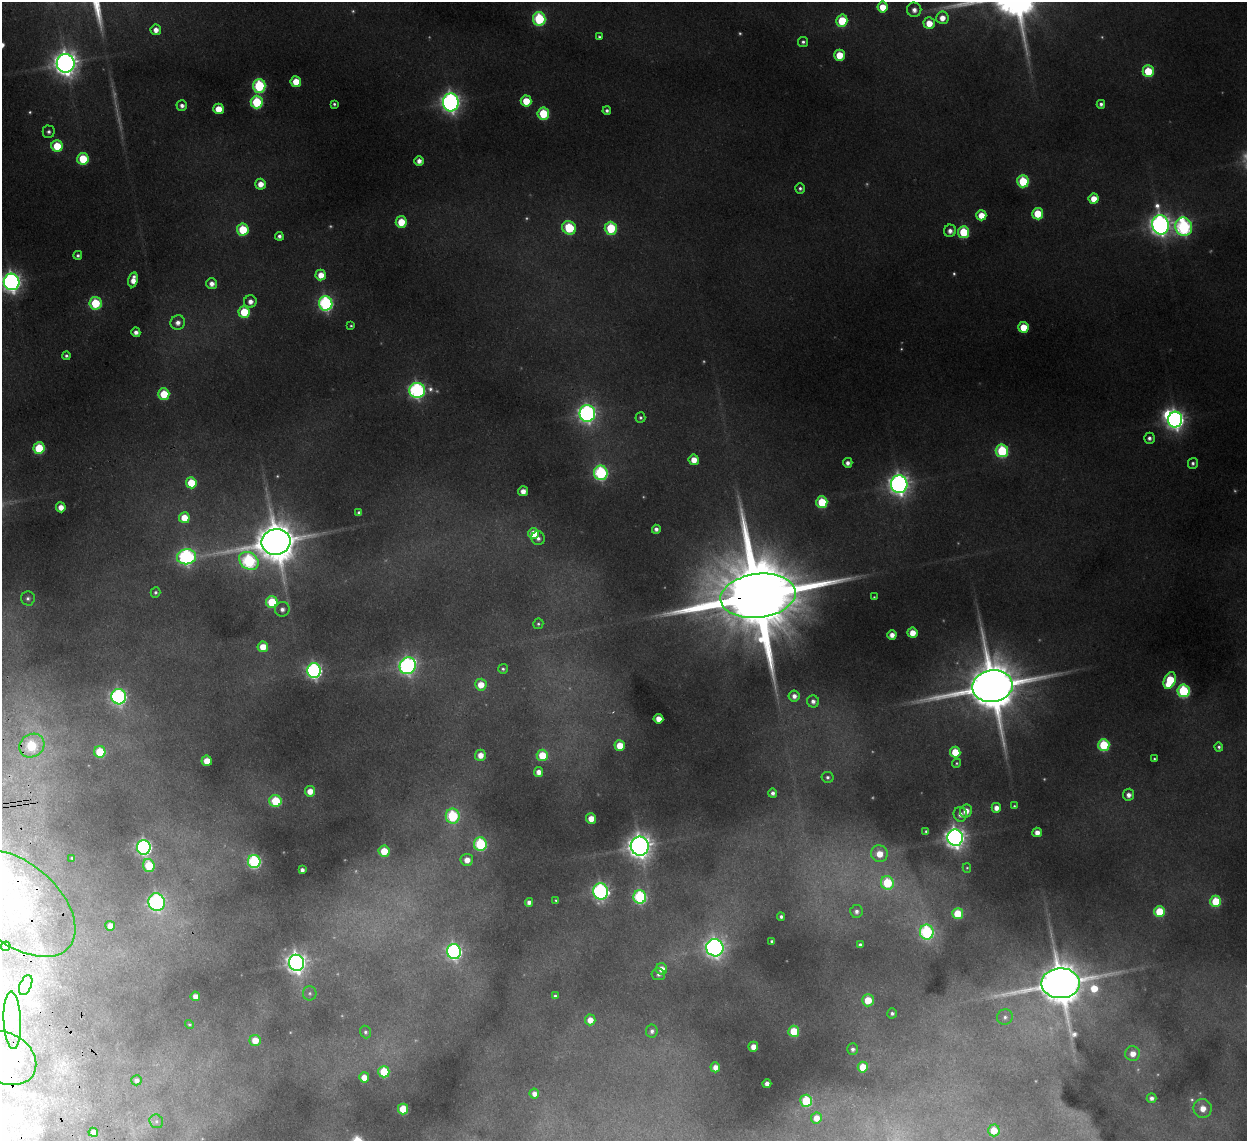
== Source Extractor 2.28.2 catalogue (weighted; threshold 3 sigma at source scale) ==
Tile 7 of 4 x 4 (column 3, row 2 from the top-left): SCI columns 2542-3786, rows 2434-3572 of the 5082 x 4980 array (HDU 1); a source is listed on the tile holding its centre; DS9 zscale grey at full resolution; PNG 1249 x 1143 px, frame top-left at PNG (2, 2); each listed source drawn as its Kron ellipse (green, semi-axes under 4 px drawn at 4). Shown black and unused: <1% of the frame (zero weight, under 2 of 3 exposures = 3% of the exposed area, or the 3 px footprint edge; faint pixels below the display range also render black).
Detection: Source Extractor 2.28.2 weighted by HDU 2 'WHT'; one run over the whole footprint, this tile lists its part. Background 0.189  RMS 0.016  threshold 0.0721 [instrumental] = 3 sigma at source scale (4.5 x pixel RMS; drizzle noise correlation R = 1.50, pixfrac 1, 0.05/0.05 arcsec/px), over >= 5 px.
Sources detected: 234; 35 too faint to see at this stretch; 3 inside a brighter object's white glare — neither listed nor drawn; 1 inside a brighter listed object's ellipse — not listed separately; the other 195 listed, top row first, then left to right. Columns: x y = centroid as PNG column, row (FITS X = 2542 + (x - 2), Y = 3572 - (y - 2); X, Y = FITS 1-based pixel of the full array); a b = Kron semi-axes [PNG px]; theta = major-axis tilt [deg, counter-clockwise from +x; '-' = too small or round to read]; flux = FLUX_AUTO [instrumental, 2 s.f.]
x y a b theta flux
883 7 5 5 - 40
914 10 7 7 - 14
942 18 6 6 - 24
539 19 6 6 - 220
842 21 6 5 - 78
929 23 6 5 - 37
156 30 5 5 - 16
599 37 3 3 - 3.2
803 42 5 5 - 5.4
839 55 5 5 - 58
66 63 9 9 - 2300
1148 71 6 5 - 91
296 82 5 5 - 44
259 86 7 6 - 220
526 101 5 5 - 51
257 102 6 6 - 160
451 102 9 8 - 1200
334 104 4 3 - 3.7
1101 104 4 4 - 6.6
182 106 5 5 - 9.2
218 109 5 5 - 35
607 111 4 4 - 6.3
543 114 6 6 - 120
49 132 6 6 - 6.7
57 146 5 5 - 71
83 159 6 5 - 96
419 161 5 5 - 12
1023 181 6 5 - 130
260 184 5 5 - 23
800 188 5 4 - 5.1
1094 199 5 5 - 33
1038 214 5 5 - 76
981 215 5 5 - 34
401 222 6 5 - 47
1160 225 10 8 -79 1500
1184 227 9 8 - 480
569 228 7 6 - 120
611 228 6 6 - 140
243 230 6 5 - 100
950 231 6 6 - 13
964 232 6 5 - 120
279 236 4 4 - 6.8
78 255 4 4 - 5.3
321 275 5 5 - 29
133 280 7 5 79 22
12 282 8 8 - 1200
212 284 5 5 - 13
250 302 6 6 - 14
95 303 6 6 - 120
326 303 7 6 - 470
244 312 5 5 - 90
178 323 7 7 - 13
351 326 3 3 - 2.8
1023 327 5 5 - 51
136 332 5 4 - 11
66 356 4 4 - 5.1
417 390 8 7 - 620
164 394 5 5 - 75
587 413 8 8 - 890
640 418 5 5 - 4.4
1175 420 8 7 - 1100
1149 438 5 5 - 7.9
39 448 6 5 - 100
1002 451 6 6 - 200
694 460 5 5 - 26
848 463 5 5 - 9.6
1193 463 5 5 - 5.6
601 473 7 7 - 340
191 483 5 5 - 65
899 484 9 8 - 1400
523 491 5 5 - 18
822 502 6 5 - 100
61 507 5 5 - 19
359 513 4 4 - 6
184 518 5 5 - 38
656 529 4 4 - 8.7
533 534 5 5 - 44
538 538 7 6 - 8.8
276 542 14 13 - 8300
187 557 10 7 7 610
249 561 10 8 -36 350
155 592 5 5 - 4.2
758 596 38 22 7 45000
874 597 3 3 - 1.7
28 598 7 7 - 6
272 602 6 6 - 100
282 609 7 7 - 9.7
538 624 5 5 - 3.5
912 633 5 5 - 28
892 635 4 4 - 16
263 647 5 5 - 35
408 666 9 8 - 770
503 669 5 5 - 3.8
314 671 7 7 - 600
1170 680 9 5 69 110
481 685 6 6 - 34
992 686 20 16 10 15000
1183 691 6 6 - 220
794 696 5 5 - 12
119 697 7 7 - 610
813 701 6 6 - 9.8
658 719 5 4 - 23
620 745 5 5 - 40
1104 745 6 5 - 140
32 746 13 11 35 170
1219 747 4 4 - 4.3
100 752 6 5 - 81
955 752 5 5 - 61
480 755 5 5 - 21
542 755 5 5 - 63
1154 759 3 3 - 2.5
207 761 5 5 - 31
957 763 5 4 - 2.3
539 772 5 4 - 17
828 777 6 5 - 5
310 791 5 5 - 25
773 793 4 4 - 7.6
1128 795 6 5 - 11
275 801 6 6 - 100
1014 806 4 3 - 2.7
996 808 5 4 - 15
966 811 7 6 - 21
960 814 7 6 - 13
453 816 7 7 - 220
591 818 5 5 - 28
926 832 4 4 - 3.5
1037 832 5 5 - 17
955 838 8 8 - 1500
480 844 7 6 - 220
640 846 9 9 - 2100
144 847 7 7 - 600
384 851 5 5 - 53
879 854 8 8 - 39
72 858 3 3 - 1.8
467 860 6 6 - 22
254 861 6 6 - 300
149 865 7 5 -72 81
967 868 5 4 - 2.4
302 870 4 4 - 7.4
887 883 7 6 - 130
601 892 8 7 - 540
640 897 7 6 - 290
556 900 3 3 - 2.4
1216 901 6 5 - 100
157 902 9 8 - 580
529 902 4 4 - 9.5
17 903 69 40 -40 270
856 911 6 6 - 8.6
1159 911 5 5 - 87
958 914 5 5 - 76
781 917 4 4 - 5.6
110 926 5 5 - 19
927 932 7 7 - 330
772 941 3 3 - 2.9
860 945 4 3 - 4.1
6 946 5 4 - 20
715 948 9 8 - 1100
454 952 7 7 - 580
296 963 8 7 - 1400
661 969 6 5 - 22
658 974 6 6 - 6.9
1061 983 19 15 1 10000
26 985 10 5 67 8.3
310 993 7 7 - 5.1
195 996 5 4 - 16
555 996 4 4 - 4.6
868 1000 6 6 - 54
892 1013 5 4 - 6
1005 1017 8 7 - 7.2
12 1020 29 8 -88 28
590 1020 5 5 - 23
189 1024 5 4 - 3.1
652 1031 6 6 - 7.2
794 1031 5 5 - 68
365 1032 6 5 - 4.9
255 1040 5 5 - 36
753 1047 5 5 - 20
853 1049 6 5 - 7.9
1133 1053 7 7 - 23
5 1058 33 25 -30 82
715 1067 5 5 - 18
863 1067 5 5 - 51
384 1072 6 5 - 85
364 1077 5 5 - 23
136 1080 5 5 - 8
767 1084 4 4 - 12
534 1094 5 5 - 14
1151 1098 5 5 - 9
806 1101 6 6 - 130
1203 1108 9 9 - 23
403 1109 5 5 - 78
816 1118 5 5 - 23
156 1121 7 6 - 4.2
994 1130 6 6 - 43
93 1132 4 4 - 16
Overlapping masked pixels (flux is a lower limit): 3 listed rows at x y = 758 596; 32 746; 17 903
Isophote crosses this tile's border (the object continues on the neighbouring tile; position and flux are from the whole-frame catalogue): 3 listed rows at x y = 12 282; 17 903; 5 1058